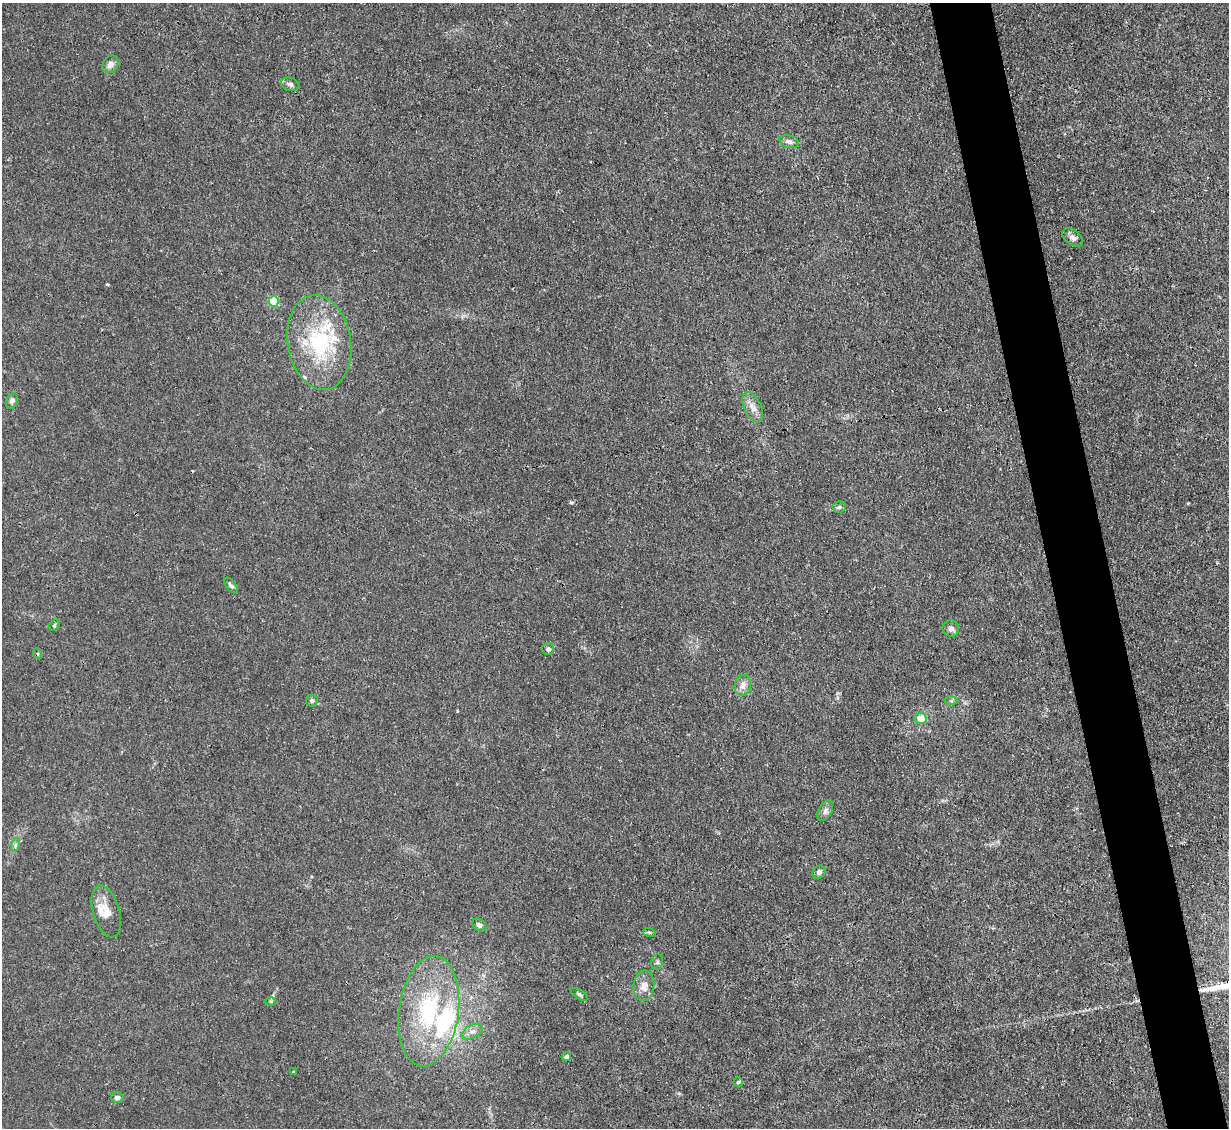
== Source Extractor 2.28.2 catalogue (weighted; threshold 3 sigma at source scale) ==
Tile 6 of 4 x 4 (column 2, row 2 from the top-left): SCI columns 1228-2454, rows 2500-3625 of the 4909 x 4883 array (HDU 1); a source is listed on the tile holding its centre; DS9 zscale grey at full resolution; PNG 1231 x 1130 px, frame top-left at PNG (2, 3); each listed source drawn as its Kron ellipse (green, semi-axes under 4 px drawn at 4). Shown black and unused: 5% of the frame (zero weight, under 3 of 4 exposures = <1% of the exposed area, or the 3 px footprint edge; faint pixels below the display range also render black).
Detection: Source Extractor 2.28.2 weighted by HDU 2 'WHT'; one run over the whole footprint, this tile lists its part. Background 0.0346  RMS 0.003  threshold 0.0135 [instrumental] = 3 sigma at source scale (4.5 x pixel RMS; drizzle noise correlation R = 1.50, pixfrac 1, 0.05/0.05 arcsec/px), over >= 5 px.
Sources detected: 39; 5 inside a brighter listed object's ellipse — not listed separately; the other 34 listed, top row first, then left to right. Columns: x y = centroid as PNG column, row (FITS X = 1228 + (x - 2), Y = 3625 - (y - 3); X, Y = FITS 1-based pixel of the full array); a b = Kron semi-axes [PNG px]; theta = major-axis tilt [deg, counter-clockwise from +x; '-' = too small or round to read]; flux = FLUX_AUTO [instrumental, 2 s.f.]
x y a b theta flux
111 64 9 7 56 1.7
290 84 9 6 -18 1.3
789 142 10 6 -17 1.3
1073 237 12 7 -36 1.3
274 301 5 5 - 18
319 342 47 31 -80 27
12 401 8 5 65 1.2
753 407 16 8 -64 2.5
839 507 6 5 - 0.65
231 585 9 4 -50 0.74
54 625 6 4 61 0.43
951 629 8 8 - 1.1
548 649 6 6 - 0.99
38 654 5 3 - 0.25
743 685 10 8 76 2
312 701 6 6 - 0.73
951 701 6 4 0 0.52
920 718 6 5 - 3.9
825 811 11 6 61 1.3
15 845 7 4 72 0.63
819 872 7 6 - 0.95
106 911 27 13 -74 4.4
479 925 8 5 -38 1
649 932 6 4 -18 0.42
657 962 8 5 78 0.71
644 986 15 10 84 2.9
579 994 9 4 -34 0.57
271 1001 6 4 0 0.38
429 1011 55 30 82 35
472 1032 11 6 27 1.5
566 1057 5 4 - 0.92
294 1072 3 3 - 0.53
738 1082 5 4 - 0.48
117 1097 6 5 - 0.91
Unlisted compact peaks at least as high as the median listed source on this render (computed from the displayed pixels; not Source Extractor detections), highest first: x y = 571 503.